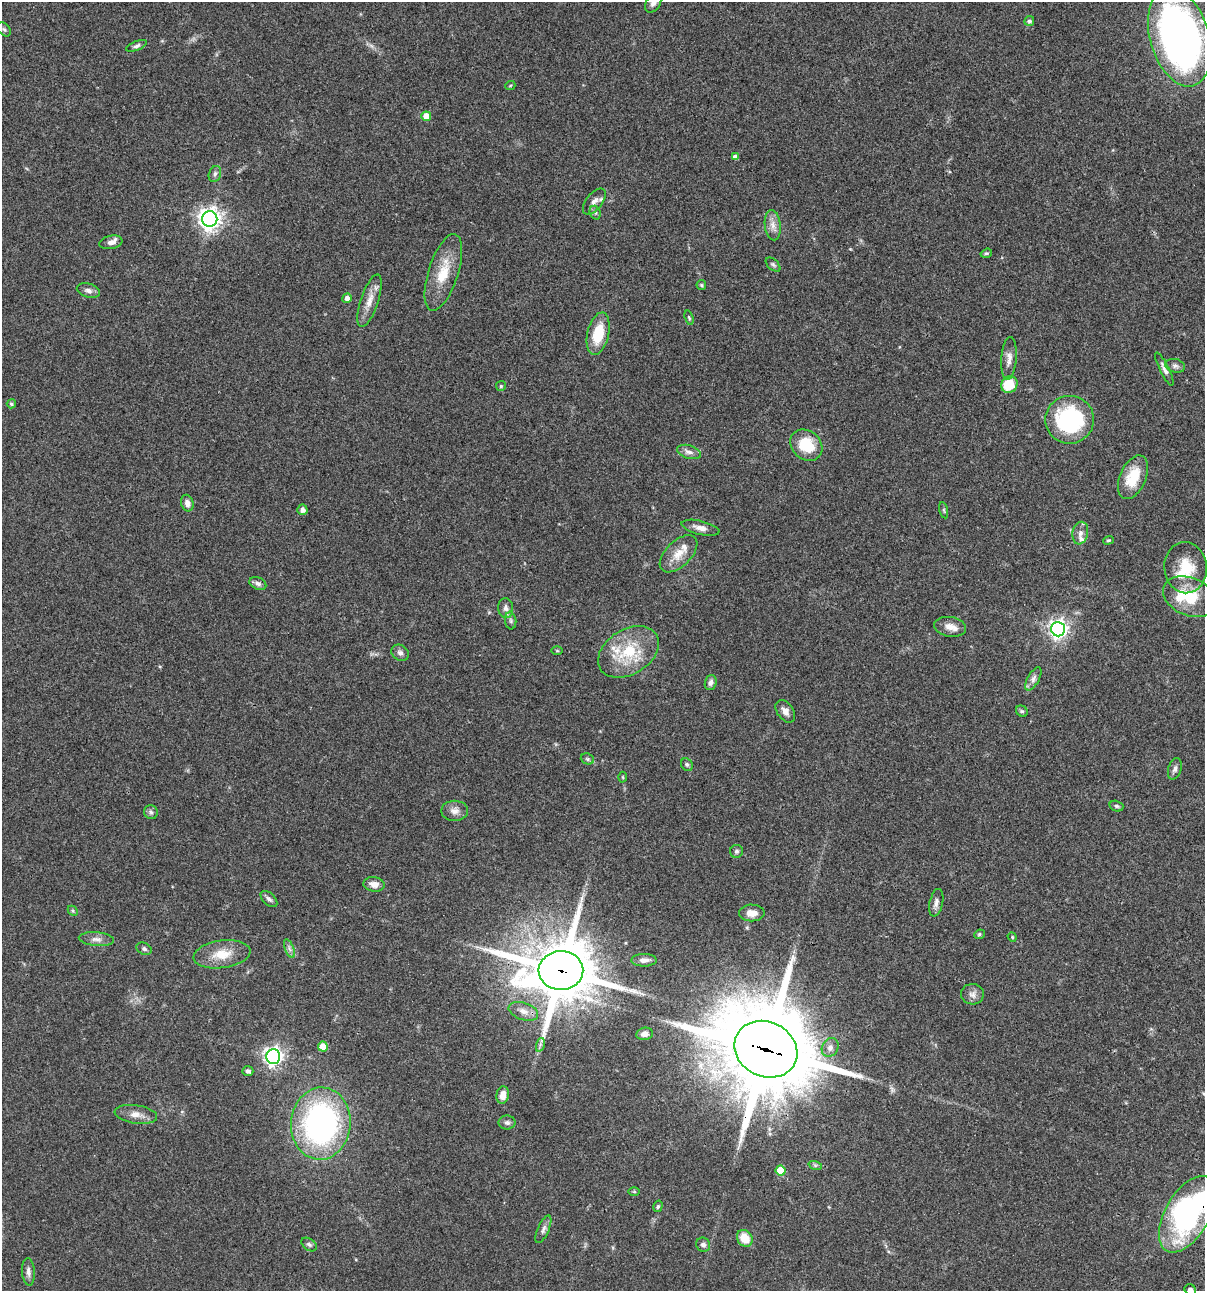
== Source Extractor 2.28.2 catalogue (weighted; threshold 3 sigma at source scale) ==
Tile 6 of 4 x 4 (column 2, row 2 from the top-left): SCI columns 1438-2640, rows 2697-3985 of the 5405 x 5390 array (HDU 1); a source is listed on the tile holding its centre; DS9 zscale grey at full resolution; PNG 1207 x 1293 px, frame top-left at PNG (2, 2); each listed source drawn as its Kron ellipse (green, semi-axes under 4 px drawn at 4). Shown black and unused: <1% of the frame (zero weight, under 3 of 4 exposures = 9% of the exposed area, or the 3 px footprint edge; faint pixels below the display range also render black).
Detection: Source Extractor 2.28.2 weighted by HDU 2 'WHT'; one run over the whole footprint, this tile lists its part. Background 0.0462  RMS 0.0055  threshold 0.0249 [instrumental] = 3 sigma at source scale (4.5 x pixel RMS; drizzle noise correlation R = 1.50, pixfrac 1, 0.05/0.05 arcsec/px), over >= 5 px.
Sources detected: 104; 1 too faint to see at this stretch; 1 inside a brighter object's white glare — neither listed nor drawn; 3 inside a brighter listed object's ellipse — not listed separately; the other 99 listed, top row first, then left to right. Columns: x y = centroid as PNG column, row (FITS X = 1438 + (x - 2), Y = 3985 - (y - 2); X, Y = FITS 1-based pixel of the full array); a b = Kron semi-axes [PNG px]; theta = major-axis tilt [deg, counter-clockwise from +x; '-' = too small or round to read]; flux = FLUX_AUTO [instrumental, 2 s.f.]
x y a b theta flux
653 3 10 7 53 2.1
1029 21 5 4 - 1.4
4 30 8 5 -48 1.1
1179 37 51 29 -74 310
136 46 11 4 21 1.4
510 86 5 3 - 0.47
426 116 5 4 - 6.5
735 157 4 4 - 2.4
215 174 8 6 70 1.6
594 201 15 8 51 3
595 213 7 5 -69 1.1
210 219 7 7 - 390
773 225 15 8 -84 4
111 242 11 6 11 2.7
986 253 6 4 18 0.77
773 265 9 5 -43 1.1
443 272 40 15 72 16
701 285 5 4 - 0.67
88 290 12 7 -16 2.2
347 298 5 4 - 3.2
370 301 27 8 72 6.4
689 318 7 4 -73 0.81
598 334 22 10 77 16
1009 358 21 7 86 3.9
1175 366 10 6 -13 1.7
1164 369 18 4 -64 2.4
1009 384 8 8 - 15
501 386 5 5 - 0.74
11 404 4 4 - 1.1
1070 420 24 24 - 57
806 445 17 14 -43 18
689 452 12 6 -17 2.9
1133 477 23 13 66 15
187 503 8 6 -75 2.8
302 510 5 5 - 2.5
944 510 8 3 -77 0.78
700 528 19 7 -13 3.7
1080 533 11 8 79 2.6
1108 540 5 4 - 0.61
678 554 23 12 44 8
1186 568 26 21 -85 17
258 583 9 6 -23 1.9
1190 597 28 19 -23 19
506 608 10 7 -83 2.3
511 621 9 5 -83 1.3
950 627 16 10 -9 4.6
1058 629 7 7 - 240
557 651 6 4 -1 0.57
628 652 33 22 32 25
400 653 9 7 -30 1.9
1033 679 13 6 60 2.5
711 682 8 5 73 1.8
785 711 12 8 -54 3
1022 711 6 5 - 0.83
587 759 7 5 -21 0.96
687 765 7 5 -57 1.1
1175 769 11 6 73 1.9
623 777 5 3 - 0.52
1116 806 7 5 -18 1
455 811 13 10 0 3.5
151 812 7 6 - 1.3
737 851 6 6 - 1.2
374 884 10 7 -8 3.4
269 899 10 6 -43 1.7
936 903 14 6 77 2.4
73 911 6 4 -46 0.84
752 913 13 8 -1 5.2
979 934 5 4 - 0.8
1012 937 5 4 - 0.61
96 939 18 7 -5 3.3
144 949 8 5 -29 1.2
289 949 10 3 -69 1.3
222 954 28 14 8 11
644 960 13 6 0 2.6
561 971 22 19 1 3900
972 994 11 10 - 3
523 1011 15 8 -18 4
645 1034 8 6 10 2.7
540 1045 7 4 73 1.2
323 1046 5 5 - 8.3
830 1047 10 8 62 2.9
766 1049 32 27 -27 8400
273 1056 7 7 - 240
248 1071 5 5 - 1.3
503 1095 9 6 81 4.9
136 1114 21 9 -8 4.8
507 1122 8 7 - 1.7
321 1123 36 30 85 140
815 1165 7 4 -18 0.9
781 1171 5 5 - 13
634 1191 6 4 -1 0.55
658 1206 6 4 73 0.79
1187 1214 42 22 60 130
543 1229 15 5 66 2.1
745 1238 9 7 -55 9.2
309 1244 8 5 -37 1.2
703 1245 7 6 - 1.7
28 1272 14 6 -85 2.3
1190 1290 6 5 - 2.1
Overlapping masked pixels (flux is a lower limit): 3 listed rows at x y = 561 971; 766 1049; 1187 1214
Isophote crosses this tile's border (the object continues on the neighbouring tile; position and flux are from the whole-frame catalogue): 4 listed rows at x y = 653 3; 1179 37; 1187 1214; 1190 1290